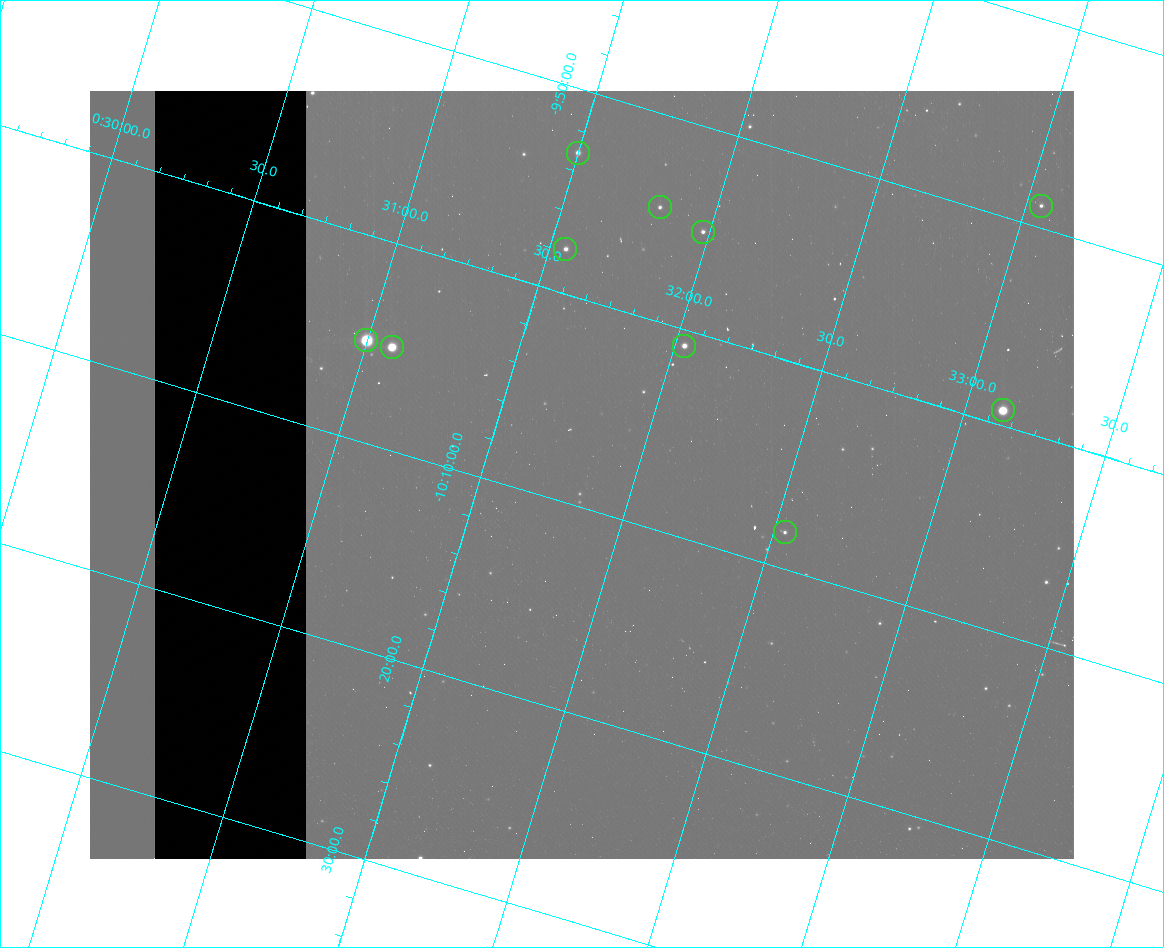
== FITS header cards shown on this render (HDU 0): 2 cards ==
NAXIS1  =                  984 / Size of image - Xaxis
NAXIS2  =                  768 / Size of image - Yaxis

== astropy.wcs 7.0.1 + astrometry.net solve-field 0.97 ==
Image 984 x 768 px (HDU 0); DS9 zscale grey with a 90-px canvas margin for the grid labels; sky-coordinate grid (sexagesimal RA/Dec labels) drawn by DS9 from the SOLVED WCS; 10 Tycho-2 reference stars matched to detected sources circled (green)
Header WCS: none
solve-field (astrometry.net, Tycho-2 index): SOLVED blind (the file carries no WCS)
Solved WCS: RA---TAN-SIP/DEC--TAN-SIP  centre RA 00:31:49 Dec -10:08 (7.96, -10.14 deg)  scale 2.99 arcsec/px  FOV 49.1' x 38.4'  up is -17 deg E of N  parity flipped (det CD > 0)
(file carries no celestial WCS; the grid is the blind solution)
Tycho-2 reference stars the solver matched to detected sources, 10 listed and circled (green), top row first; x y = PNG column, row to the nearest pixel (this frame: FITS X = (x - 90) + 1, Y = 768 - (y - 91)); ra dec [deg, ICRS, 3 dp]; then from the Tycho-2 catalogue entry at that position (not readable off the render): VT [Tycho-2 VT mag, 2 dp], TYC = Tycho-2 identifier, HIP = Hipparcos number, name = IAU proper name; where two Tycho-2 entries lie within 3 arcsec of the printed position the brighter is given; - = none
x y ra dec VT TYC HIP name
578 153 7.875 -9.885 10.69 5269-806-1 - -
1041 206 8.262 -9.816 12.26 5269-1766-1 - -
660 207 7.954 -9.909 11.98 5269-2144-1 - -
703 232 7.995 -9.918 12.00 5269-812-1 - -
565 249 7.888 -9.964 11.29 5269-2005-1 - -
366 340 7.750 -10.085 6.91 5269-2391-1 2431 -
684 346 8.008 -10.013 10.45 5269-1422-1 - -
392 347 7.772 -10.084 8.43 5269-2011-1 2444 -
1003 410 8.281 -9.988 8.67 5269-1386-1 2608 -
785 532 8.135 -10.138 11.56 5269-1565-1 - -